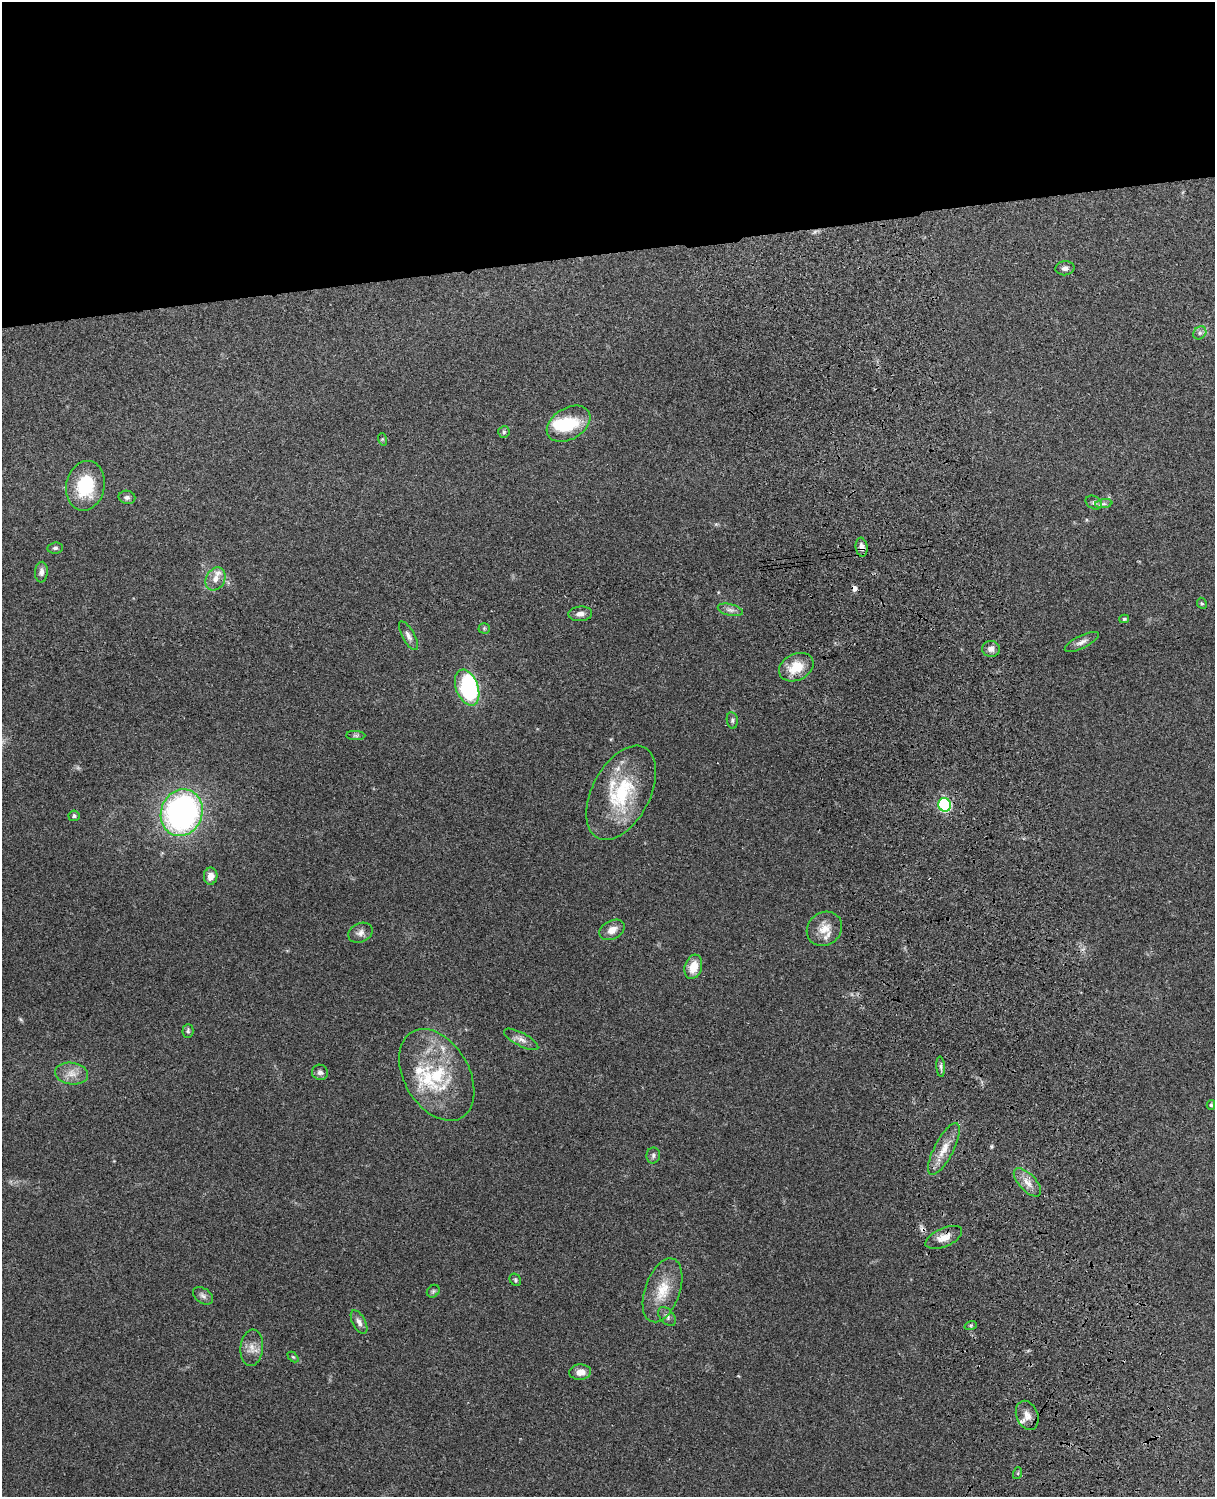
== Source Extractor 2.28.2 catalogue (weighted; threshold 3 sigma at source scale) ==
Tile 2 of 4 x 3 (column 2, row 1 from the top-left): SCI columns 1330-2542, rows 3155-4649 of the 5088 x 4927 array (HDU 1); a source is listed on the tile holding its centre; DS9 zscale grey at full resolution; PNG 1217 x 1499 px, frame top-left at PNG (2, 2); each listed source drawn as its Kron ellipse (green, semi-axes under 4 px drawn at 4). Shown black and unused: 17% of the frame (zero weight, under 3 of 4 exposures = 6% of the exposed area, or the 3 px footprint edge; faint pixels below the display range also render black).
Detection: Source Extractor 2.28.2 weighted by HDU 2 'WHT'; one run over the whole footprint, this tile lists its part. Background 0.109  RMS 0.0066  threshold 0.0297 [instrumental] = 3 sigma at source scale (4.5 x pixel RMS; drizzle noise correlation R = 1.50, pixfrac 1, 0.05/0.05 arcsec/px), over >= 5 px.
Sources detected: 65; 2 inside a brighter object's white glare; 2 cosmic-ray / hot-pixel residue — neither listed nor drawn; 4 inside a brighter listed object's ellipse — not listed separately; the other 57 listed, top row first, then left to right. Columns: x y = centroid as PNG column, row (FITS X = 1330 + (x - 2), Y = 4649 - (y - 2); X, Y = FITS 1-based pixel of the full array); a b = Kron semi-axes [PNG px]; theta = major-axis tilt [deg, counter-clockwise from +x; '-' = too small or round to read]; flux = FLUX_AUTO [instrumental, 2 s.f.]
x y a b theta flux
1065 268 9 7 8 2.3
1200 333 7 6 - 1.7
569 424 23 15 31 29
504 432 6 6 - 1.2
382 439 6 4 -72 0.71
85 486 25 19 78 32
127 497 8 7 - 1.8
1094 502 9 6 -27 1.8
1104 504 8 4 8 1.5
862 547 9 6 -83 3.1
55 548 8 5 7 1.5
41 572 10 6 85 3
215 579 12 9 61 5.9
1202 603 6 4 -65 0.89
730 610 13 5 -13 2.7
580 614 12 7 5 3.6
1124 619 5 4 - 1
484 628 5 5 - 0.82
408 636 16 6 -61 3.1
1082 642 19 6 26 3.6
991 649 9 8 - 3.1
796 667 18 13 27 15
467 688 19 11 -70 58
732 720 8 5 -82 1.5
356 736 10 4 0 1.4
621 793 51 29 63 49
945 805 7 6 - 67
182 813 24 20 68 200
74 816 5 5 - 1.2
211 876 8 7 - 5
824 929 18 16 37 10
612 930 13 9 29 5.6
360 933 13 9 26 3.5
693 967 12 8 72 9.9
188 1031 7 5 88 1.3
521 1039 19 6 -28 3.9
941 1067 10 4 -85 1.6
320 1072 8 7 - 2
72 1073 16 11 -9 7.1
437 1075 49 32 -60 50
1211 1105 5 4 - 1
944 1149 29 9 62 10
653 1155 8 7 - 1.7
1027 1182 17 8 -46 6.1
944 1237 19 9 24 6.8
515 1280 6 5 - 1.1
662 1290 33 17 70 19
433 1291 7 5 45 1.2
203 1296 11 7 -34 2.4
667 1316 11 7 -49 2.3
359 1322 13 6 -62 3
971 1325 6 4 19 0.94
252 1348 18 11 85 6.5
293 1357 6 4 -44 0.78
580 1372 11 8 4 6.1
1027 1415 15 10 -68 5.9
1018 1473 6 4 72 0.73
Overlapping masked pixels (flux is a lower limit): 2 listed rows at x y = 862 547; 944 1237